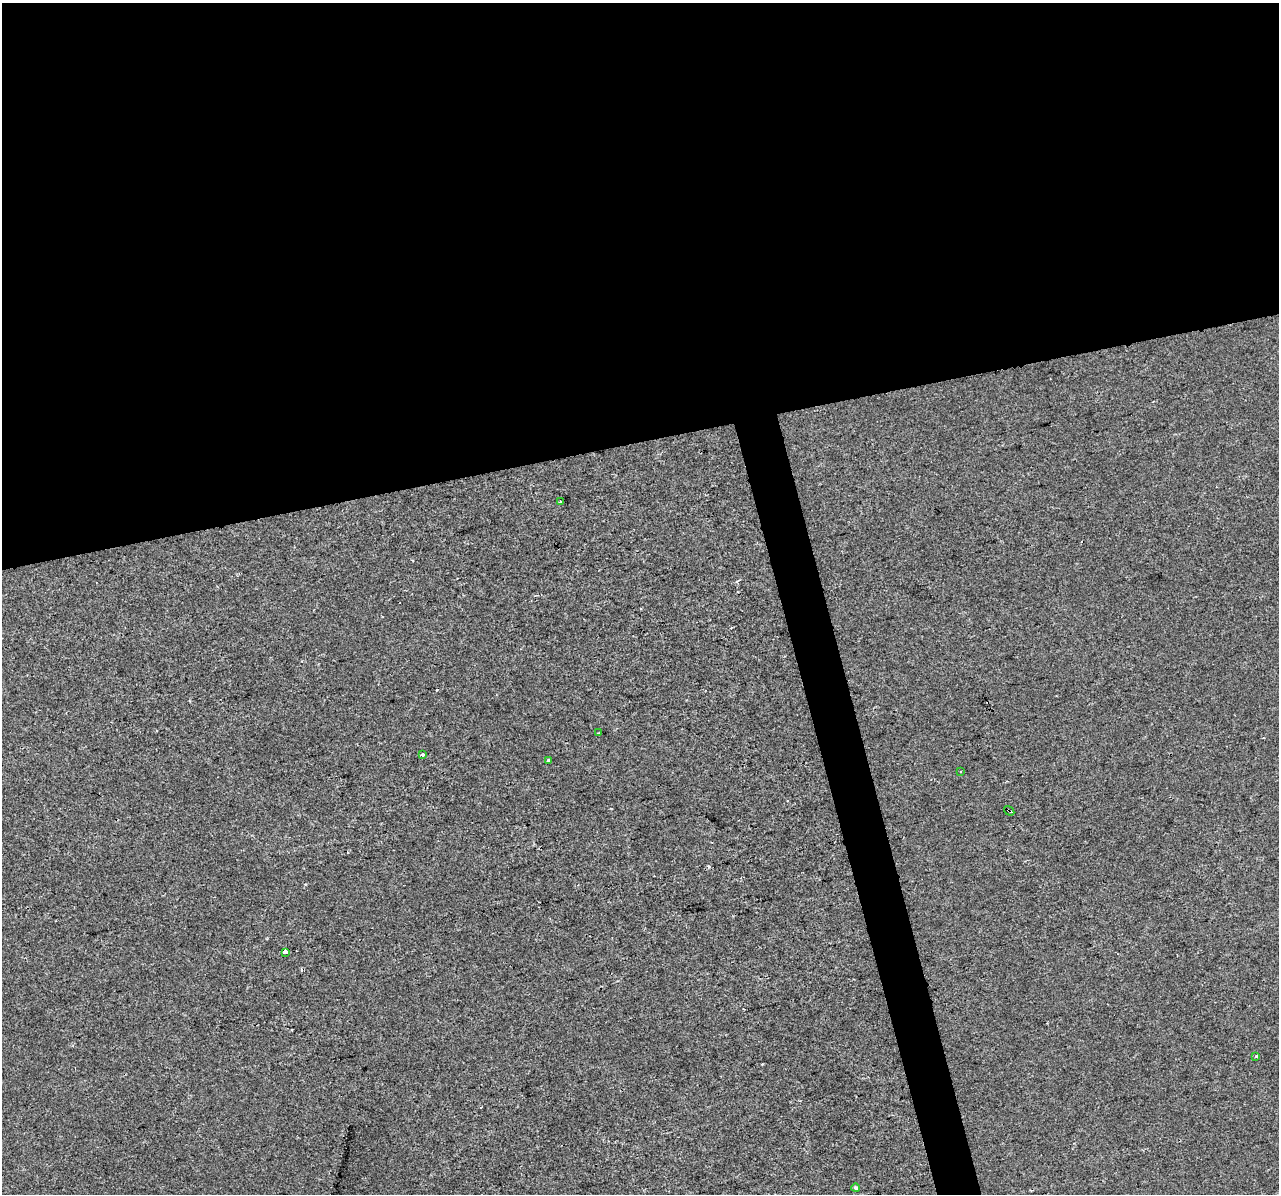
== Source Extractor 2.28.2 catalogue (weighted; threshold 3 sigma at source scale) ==
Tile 2 of 4 x 4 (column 2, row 1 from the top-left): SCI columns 1278-2554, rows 3669-4860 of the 5109 x 4903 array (HDU 1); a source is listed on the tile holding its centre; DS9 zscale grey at full resolution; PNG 1281 x 1196 px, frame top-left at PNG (2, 3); each listed source drawn as its Kron ellipse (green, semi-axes under 4 px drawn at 4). Shown black and unused: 39% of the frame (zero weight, under 2 of 3 exposures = <1% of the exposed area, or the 3 px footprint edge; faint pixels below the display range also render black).
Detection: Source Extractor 2.28.2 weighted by HDU 2 'WHT'; one run over the whole footprint, this tile lists its part. Background -4.07e-04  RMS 0.0043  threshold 0.0193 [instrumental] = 3 sigma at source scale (4.5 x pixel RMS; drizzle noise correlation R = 1.50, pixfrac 1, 0.0396/0.0396 arcsec/px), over >= 5 px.
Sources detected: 12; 3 cosmic-ray / hot-pixel residue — neither listed nor drawn; the other 9 listed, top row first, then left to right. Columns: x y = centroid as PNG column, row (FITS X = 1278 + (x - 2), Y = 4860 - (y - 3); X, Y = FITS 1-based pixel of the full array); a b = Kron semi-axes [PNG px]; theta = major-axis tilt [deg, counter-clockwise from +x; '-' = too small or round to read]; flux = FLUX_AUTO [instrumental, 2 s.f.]
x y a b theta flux
561 502 3 3 - 1.3
599 733 2 2 - 0.37
422 754 4 3 - 1.8
548 760 3 3 - 1.3
960 771 3 2 - 0.52
1009 811 5 2 - 0.91
285 952 4 3 - 5
1256 1057 3 3 - 1.3
856 1188 4 4 - 1.2
Overlapping masked pixels (flux is a lower limit): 1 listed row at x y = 1009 811